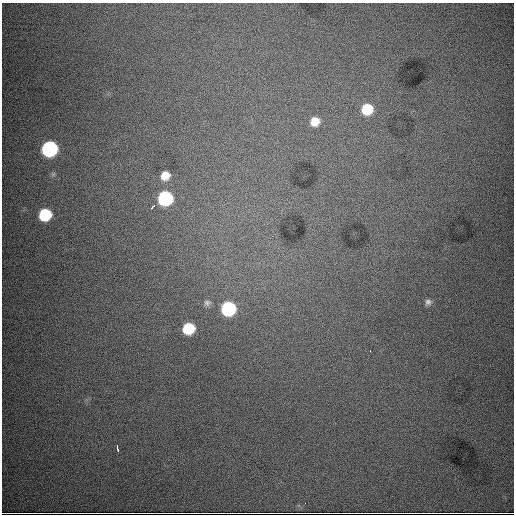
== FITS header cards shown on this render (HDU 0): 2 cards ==
NAXIS1  =                  512
NAXIS2  =                  512

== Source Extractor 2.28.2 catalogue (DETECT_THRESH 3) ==
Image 512 x 512 px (HDU 0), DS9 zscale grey, 1 PNG px = 1 image px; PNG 516 x 516 px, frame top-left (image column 1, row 512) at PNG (2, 3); no overlay
Background 12000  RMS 120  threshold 362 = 3 sigma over >= 5 px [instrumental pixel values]
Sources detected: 12; all 12 listed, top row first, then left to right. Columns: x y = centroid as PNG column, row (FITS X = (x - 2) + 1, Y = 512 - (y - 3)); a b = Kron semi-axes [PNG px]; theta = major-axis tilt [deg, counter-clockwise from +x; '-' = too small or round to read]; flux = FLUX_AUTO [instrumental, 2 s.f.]
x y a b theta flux
367 109 9 9 - 2.7e+05
315 121 9 9 - 9.6e+04
49 149 10 9 - 1.6e+06
165 175 9 8 - 9.2e+04
165 198 10 9 - 9.9e+05
153 206 5 3 - 3.7e+04
45 215 9 9 - 4.4e+05
428 302 8 7 - 2.7e+04
207 303 10 8 3 3.0e+04
228 308 10 9 - 9.2e+05
188 328 9 9 - 3.2e+05
117 447 9 3 -82 1.5e+04